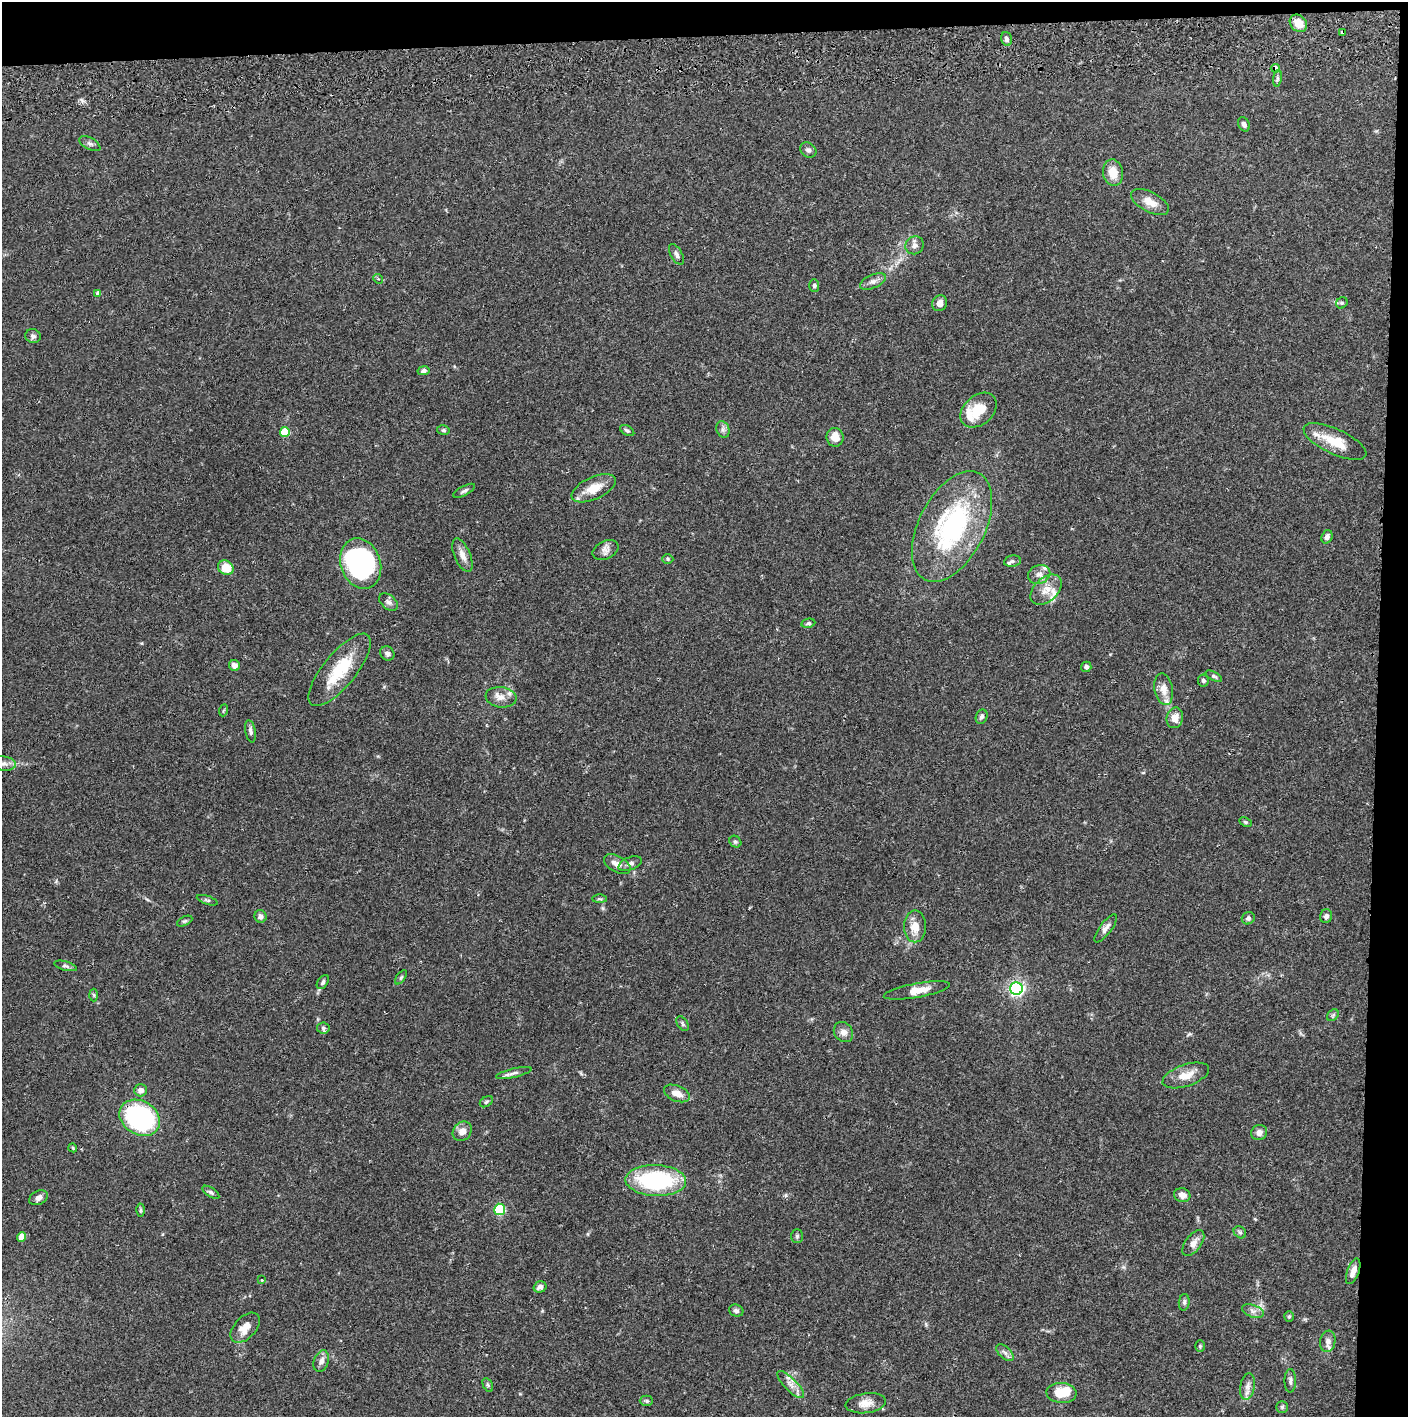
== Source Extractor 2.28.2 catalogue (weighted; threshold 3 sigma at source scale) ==
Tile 3 of 3 x 3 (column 3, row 1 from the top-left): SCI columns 2817-4222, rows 2886-4300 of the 4229 x 4358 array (HDU 1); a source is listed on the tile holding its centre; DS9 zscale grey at full resolution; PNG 1410 x 1419 px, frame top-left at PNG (2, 2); each listed source drawn as its Kron ellipse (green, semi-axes under 4 px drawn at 4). Shown black and unused: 5% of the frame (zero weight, under 2 of 3 exposures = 3% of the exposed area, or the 3 px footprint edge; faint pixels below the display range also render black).
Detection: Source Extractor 2.28.2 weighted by HDU 2 'WHT'; one run over the whole footprint, this tile lists its part. Background 0.0678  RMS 0.0049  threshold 0.0219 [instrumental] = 3 sigma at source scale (4.5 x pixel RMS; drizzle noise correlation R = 1.50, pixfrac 1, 0.05/0.05 arcsec/px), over >= 5 px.
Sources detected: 124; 2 inside a brighter object's white glare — neither listed nor drawn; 7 inside a brighter listed object's ellipse — not listed separately; the other 115 listed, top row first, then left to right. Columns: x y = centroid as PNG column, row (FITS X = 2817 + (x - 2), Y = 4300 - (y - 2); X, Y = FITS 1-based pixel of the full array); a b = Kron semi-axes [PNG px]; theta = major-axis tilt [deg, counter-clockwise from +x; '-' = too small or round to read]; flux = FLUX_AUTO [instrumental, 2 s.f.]
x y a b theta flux
1298 23 10 7 -49 7.3
1343 32 4 3 - 1.6
1006 39 7 5 -75 1.3
1275 68 4 4 - 2.8
1277 78 8 4 82 0.91
1244 124 7 5 -62 1.5
90 144 11 6 -29 1.4
808 150 9 7 -33 1.3
1113 173 13 10 -81 7.1
1150 202 21 10 -29 5.6
915 245 9 8 - 2.1
676 254 11 5 -61 1.7
378 279 5 4 - 0.67
873 281 14 6 23 2.4
814 285 6 5 - 1.1
98 293 4 4 - 2.2
939 303 8 7 - 2.8
1342 303 6 5 - 0.74
33 336 8 7 - 1.6
423 371 6 4 11 1.4
979 410 20 14 42 11
723 429 8 6 -70 1.7
443 430 6 5 - 0.87
627 430 8 4 -32 0.94
285 432 5 5 - 16
835 437 9 8 - 5.4
1335 441 34 12 -25 13
594 488 24 11 24 9.4
464 491 12 4 28 1.2
952 526 60 33 63 75
1327 537 7 5 70 2
605 550 13 9 26 2.7
462 555 18 8 -67 3.8
668 559 5 5 - 0.7
1012 561 8 5 9 1.4
361 564 26 20 -70 95
226 568 8 7 - 10
1039 574 11 9 22 2.8
1046 590 18 11 42 6.4
389 602 11 7 -37 1.8
808 623 7 4 10 0.84
387 654 7 6 - 1.5
234 666 6 5 - 2.5
1086 667 5 5 - 1.7
340 670 45 16 51 22
1214 676 9 4 -30 0.95
1203 680 6 5 - 1.3
1164 689 16 9 -79 4.7
501 697 15 10 -7 4.3
224 710 6 4 70 0.59
982 717 7 5 66 1.2
1175 718 10 8 75 4.2
250 731 11 5 -79 1.6
4 764 12 7 -7 2.5
1245 822 6 4 -27 0.72
735 842 6 5 - 0.88
617 864 14 8 -29 3.7
630 864 12 6 22 1.9
599 899 7 3 0 0.66
207 900 11 4 -18 1
260 916 6 6 - 1.7
1326 916 7 6 - 1.4
1248 918 6 6 - 1.2
185 921 8 4 26 0.8
915 926 16 11 90 6.3
1106 928 17 6 52 2.7
65 966 11 4 -15 1.2
401 977 8 4 54 0.75
323 982 8 5 55 1.2
1016 989 6 6 - 140
917 990 33 7 10 6.3
94 995 6 4 -88 0.62
1333 1015 6 5 - 0.98
682 1024 8 5 -56 0.88
323 1028 6 5 - 1.1
843 1032 11 9 -51 3
514 1073 18 4 13 2
1186 1075 24 11 19 7.1
141 1090 6 6 - 2.5
677 1093 13 7 -22 5
486 1102 7 5 31 0.87
140 1118 21 16 -31 64
462 1131 10 8 48 3.9
1259 1133 8 7 - 2.7
73 1148 4 3 - 0.49
656 1181 30 15 -2 53
211 1192 10 4 -34 1.1
1182 1195 8 6 -18 3.1
38 1198 10 6 28 2.2
500 1209 5 5 - 35
140 1210 6 4 89 0.68
1240 1232 7 5 -43 1
797 1236 7 5 89 0.89
21 1237 4 4 - 7.4
1193 1243 15 8 53 3.6
1353 1271 13 6 70 3.9
262 1280 4 2 - 0.28
540 1287 6 5 - 1.9
1184 1302 8 5 83 1.2
736 1311 7 6 - 1.3
1253 1311 11 6 -19 2.2
1289 1316 5 5 - 0.67
245 1328 18 11 47 5.8
1328 1341 11 7 80 2.4
1200 1346 6 5 - 0.7
1005 1353 10 6 -42 1.8
321 1361 11 7 69 2.5
1290 1381 12 5 89 1.6
488 1385 7 4 -61 0.79
791 1385 18 6 -46 3.6
1247 1386 13 7 79 2.8
1061 1393 15 10 -4 9.9
646 1401 7 5 -2 0.9
866 1403 20 10 7 4.7
1282 1407 6 5 - 0.9
Overlapping masked pixels (flux is a lower limit): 3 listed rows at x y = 1343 32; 1275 68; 140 1118
Isophote crosses this tile's border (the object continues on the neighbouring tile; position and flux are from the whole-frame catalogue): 1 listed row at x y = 4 764